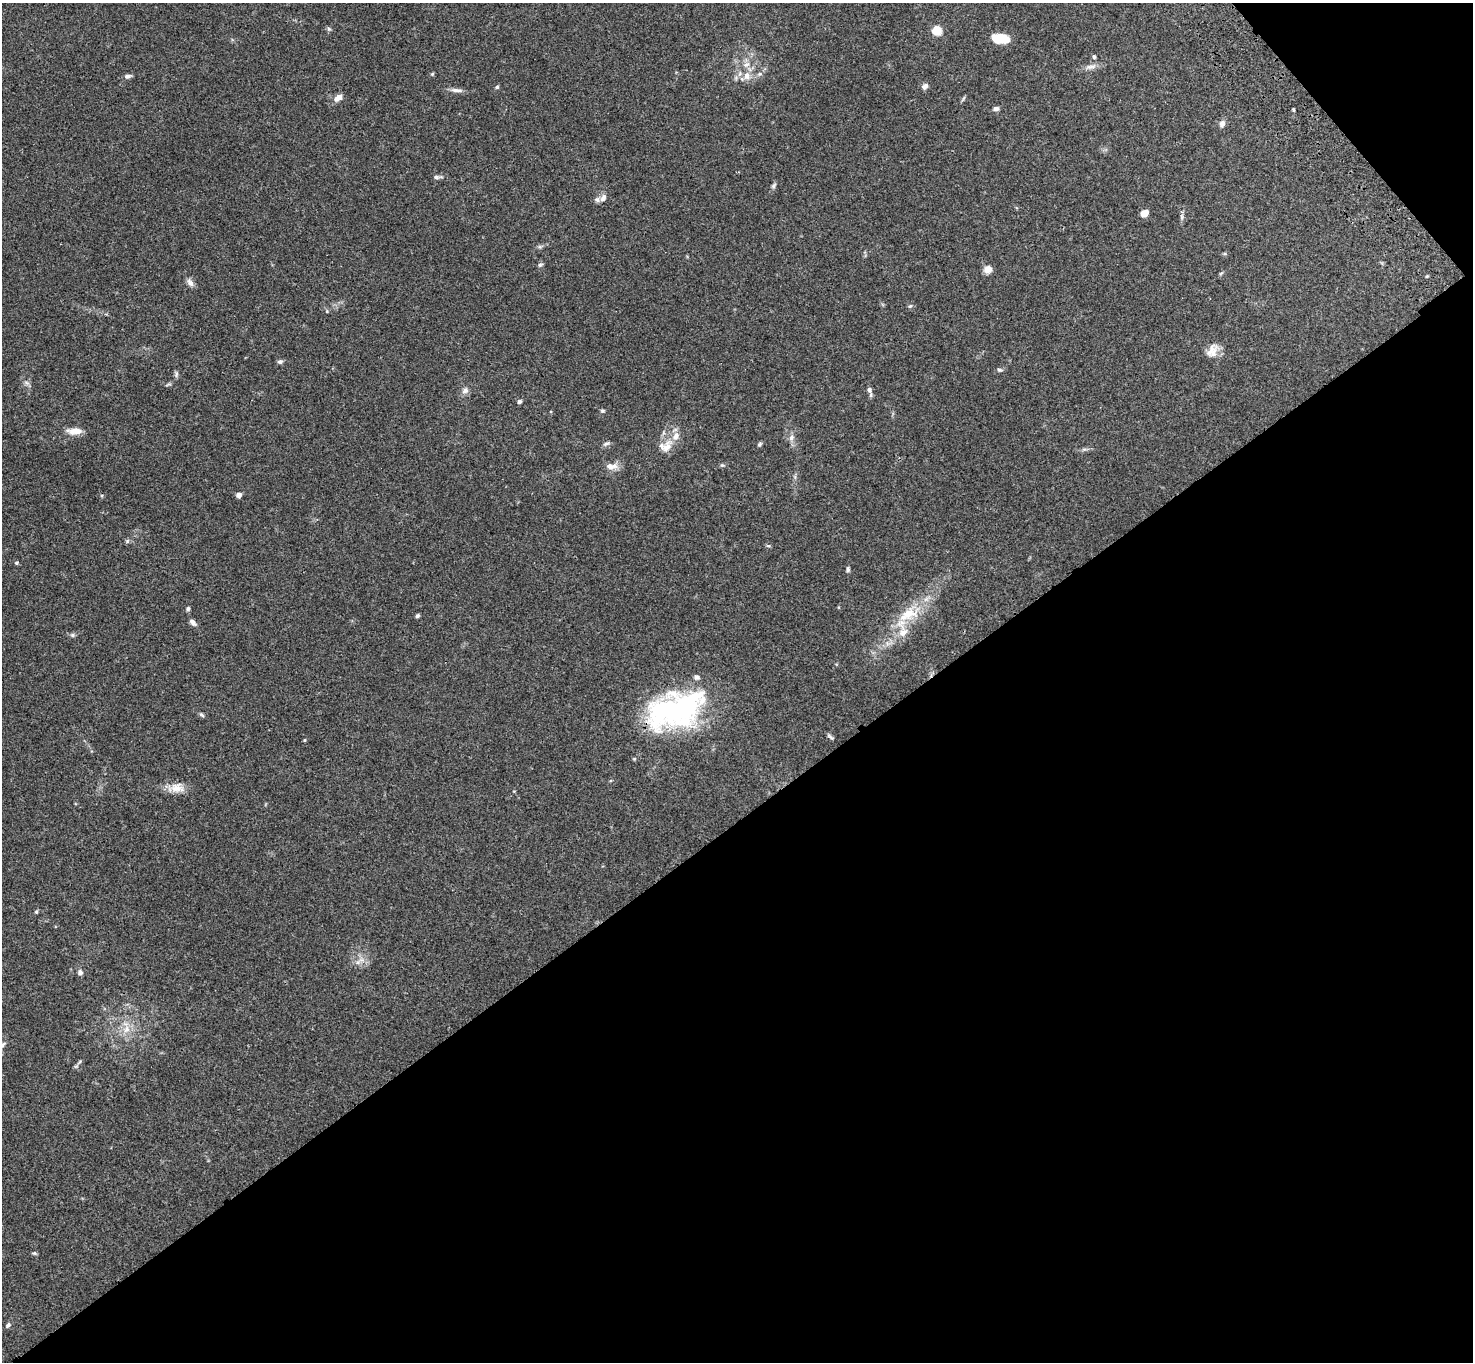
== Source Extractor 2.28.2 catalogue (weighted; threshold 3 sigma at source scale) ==
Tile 12 of 4 x 4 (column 4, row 3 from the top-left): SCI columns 4516-5986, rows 1600-2959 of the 6091 x 6060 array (HDU 1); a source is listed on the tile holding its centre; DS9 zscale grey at full resolution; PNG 1475 x 1364 px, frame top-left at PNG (2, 3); no overlay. Shown black and unused: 41% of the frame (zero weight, under 3 of 4 exposures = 6% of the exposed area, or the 3 px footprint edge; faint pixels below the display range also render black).
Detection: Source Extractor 2.28.2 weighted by HDU 2 'WHT'; one run over the whole footprint, this tile lists its part. Background 0.0792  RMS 0.0059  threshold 0.0263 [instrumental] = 3 sigma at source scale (4.5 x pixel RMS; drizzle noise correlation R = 1.50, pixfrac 1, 0.05/0.05 arcsec/px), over >= 5 px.
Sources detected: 71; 1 inside a brighter object's white glare — not listed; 5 inside a brighter listed object's ellipse — not listed separately; the other 65 listed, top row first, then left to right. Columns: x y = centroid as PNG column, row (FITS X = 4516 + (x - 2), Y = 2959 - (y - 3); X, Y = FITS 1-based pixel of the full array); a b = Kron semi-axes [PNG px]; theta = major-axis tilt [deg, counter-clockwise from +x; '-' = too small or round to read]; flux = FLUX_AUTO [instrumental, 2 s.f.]
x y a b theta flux
329 29 6 4 -43 0.91
937 30 5 5 - 28
1000 39 17 9 -1 15
1094 57 5 4 - 1.1
1091 67 17 6 10 3.1
432 74 5 5 - 0.74
128 76 9 5 14 1.8
747 76 11 9 86 4.9
925 86 7 6 - 2.2
497 87 5 5 - 0.83
455 90 13 6 -3 2.5
338 98 12 7 37 3.6
996 109 6 5 - 1.9
1293 110 4 3 - 0.67
1222 123 7 6 - 3
437 177 12 5 3 1.6
774 186 8 5 54 1.3
603 198 14 8 50 3.1
1144 213 7 5 26 6.3
1182 217 7 4 -89 1.2
540 265 6 5 - 1
988 269 10 9 - 3.8
1221 273 6 4 19 0.69
1427 276 4 3 - 0.53
190 282 12 7 -58 2.6
910 306 5 4 - 0.79
327 311 5 3 - 0.54
1213 353 19 14 50 6.3
280 361 7 5 1 1.4
999 370 7 5 -3 1.1
176 374 8 5 88 1.2
26 383 8 5 -20 1.5
465 390 9 8 - 2.3
869 390 8 6 -69 1.9
519 402 5 5 - 1.3
602 411 5 5 - 0.87
75 431 19 7 -1 5.8
791 438 9 7 68 2.3
606 444 9 5 21 1.4
759 444 6 4 42 0.89
666 447 21 10 61 6.8
1084 449 7 4 18 1.1
722 465 5 4 - 0.75
611 466 16 8 2 4.8
239 495 6 5 - 2.4
127 541 6 5 - 0.92
16 563 5 5 - 0.86
848 569 7 4 -88 1.1
188 609 6 4 88 1.1
909 614 34 17 22 20
417 616 5 4 - 1
193 622 10 5 -46 2.3
72 635 7 5 -1 1.2
673 710 58 41 12 110
201 715 7 4 -43 1.1
830 737 12 3 -42 1.1
304 740 4 4 - 0.55
176 788 22 12 0 7.3
36 912 5 4 - 0.79
358 962 7 4 71 1.4
80 972 6 6 - 2
126 1029 12 8 61 5
3 1044 9 4 53 1.3
34 1253 5 5 - 0.88
8 1325 7 5 47 1.3